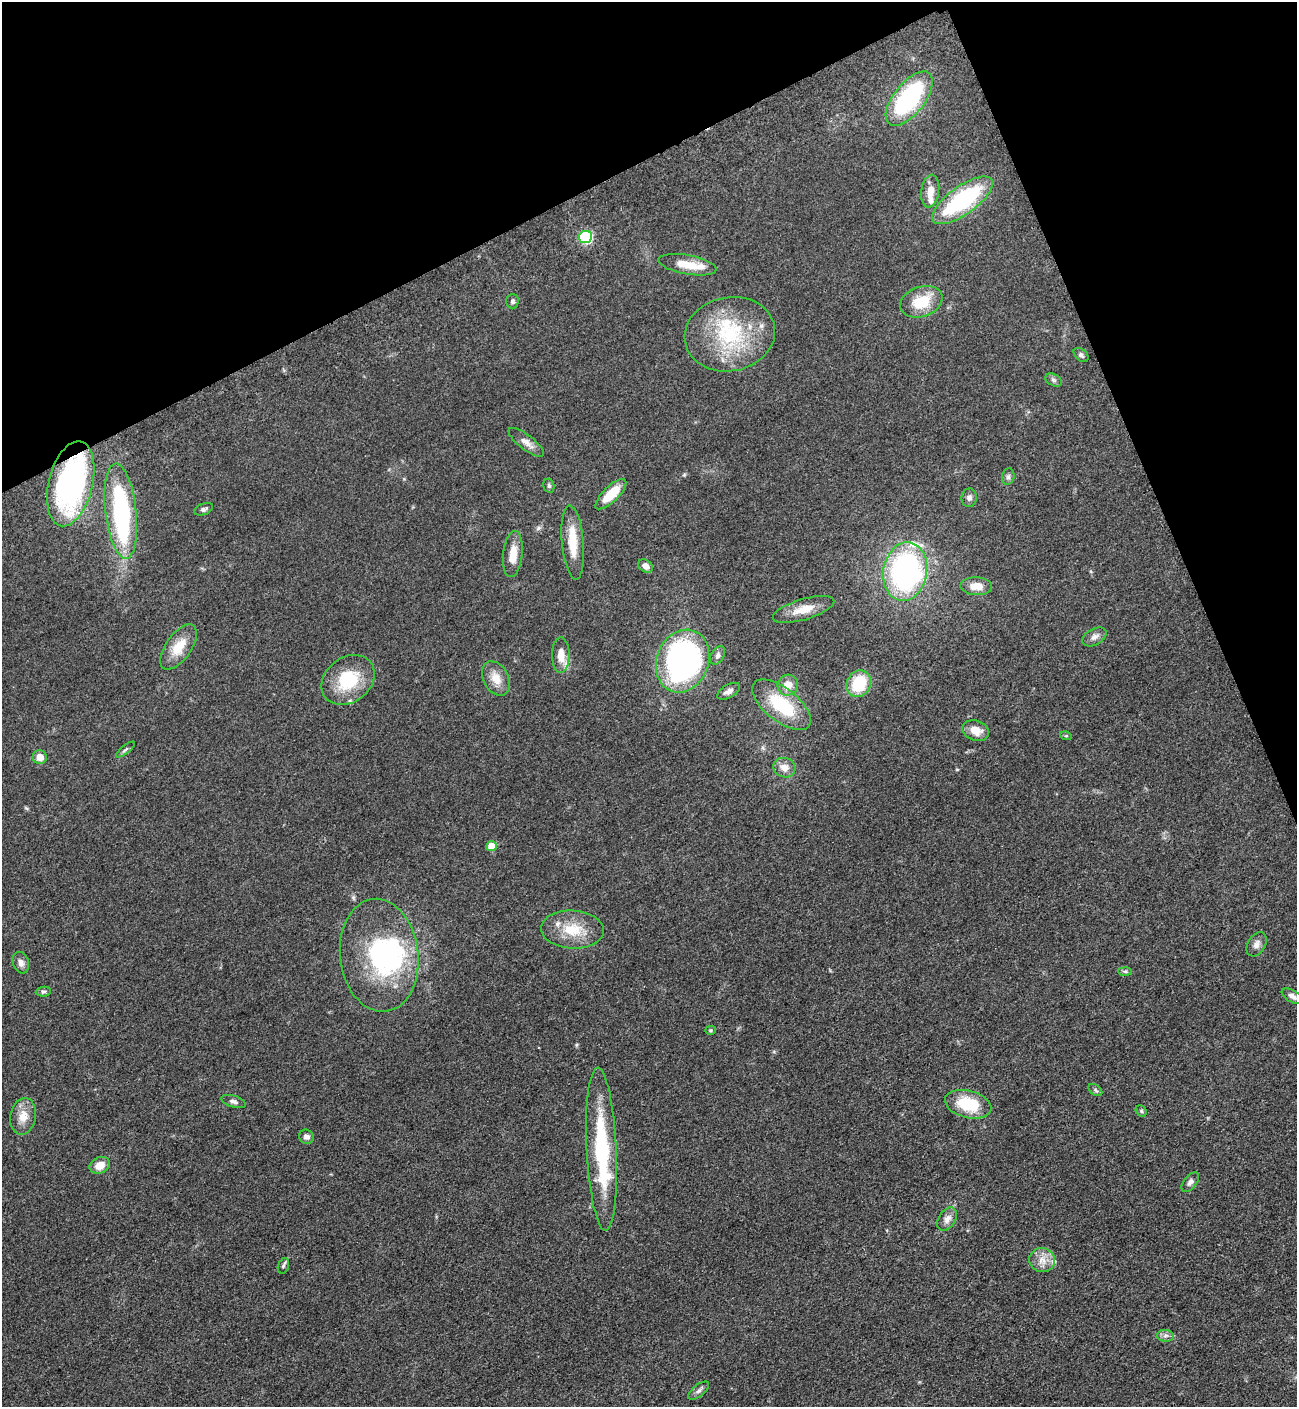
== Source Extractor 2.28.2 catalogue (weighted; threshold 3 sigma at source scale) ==
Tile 3 of 4 x 4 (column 3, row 1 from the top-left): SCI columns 2888-4182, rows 4280-5684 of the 5668 x 5702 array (HDU 1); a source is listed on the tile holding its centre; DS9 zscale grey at full resolution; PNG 1299 x 1409 px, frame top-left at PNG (2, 2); each listed source drawn as its Kron ellipse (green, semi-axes under 4 px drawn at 4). Shown black and unused: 21% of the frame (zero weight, under 3 of 5 exposures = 4% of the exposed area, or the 3 px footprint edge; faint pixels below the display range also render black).
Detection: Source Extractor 2.28.2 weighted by HDU 2 'WHT'; one run over the whole footprint, this tile lists its part. Background 0.0524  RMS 0.006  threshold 0.0272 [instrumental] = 3 sigma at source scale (4.5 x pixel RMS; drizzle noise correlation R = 1.50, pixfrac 1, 0.05/0.05 arcsec/px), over >= 5 px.
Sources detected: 73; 4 inside a brighter object's white glare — neither listed nor drawn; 6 inside a brighter listed object's ellipse — not listed separately; the other 63 listed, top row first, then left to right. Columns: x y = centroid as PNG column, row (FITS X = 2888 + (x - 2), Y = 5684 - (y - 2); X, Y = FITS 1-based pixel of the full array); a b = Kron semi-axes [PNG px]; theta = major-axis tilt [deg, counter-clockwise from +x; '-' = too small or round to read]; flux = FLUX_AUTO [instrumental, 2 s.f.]
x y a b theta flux
909 99 32 15 52 67
930 191 16 9 82 6.9
963 200 36 14 36 64
585 237 6 6 - 53
687 265 29 9 -10 11
512 301 7 6 - 1.5
921 302 22 15 19 18
730 334 45 37 11 53
1081 355 8 5 -41 1.5
1053 380 9 5 -27 1.4
526 442 21 7 -38 4.4
1008 477 8 6 75 1.7
71 484 43 22 76 130
549 486 7 5 -75 1.2
611 494 20 7 44 14
969 498 9 7 82 2.4
204 509 10 5 22 1.5
121 511 48 15 -83 87
573 542 37 11 -85 15
513 554 23 9 84 9
646 566 8 6 -35 3.4
905 571 29 22 80 120
976 586 16 9 -2 7.4
803 609 32 10 16 9.6
1094 637 13 8 30 3.2
179 647 26 12 55 13
561 655 17 9 90 7.4
718 655 10 6 60 2
683 661 32 25 69 160
496 678 18 12 -61 8
348 680 29 22 37 28
859 684 14 12 57 23
788 685 10 10 - 7.3
729 691 13 6 30 3
782 705 35 16 -38 33
976 731 14 10 -19 7.1
1066 736 6 4 -17 0.7
125 749 11 4 38 1.1
40 757 7 7 - 5.3
784 768 11 9 -16 5.1
491 846 5 5 - 11
572 930 31 19 -3 18
1257 944 13 8 59 3.2
379 955 57 39 -83 84
21 963 11 8 -71 2.8
1125 971 7 4 -2 1.2
43 992 7 5 5 1.3
1292 996 12 6 -30 2.8
710 1030 5 4 - 0.77
1095 1090 8 5 -37 1.2
234 1102 13 5 -17 2.1
968 1104 24 13 -14 23
1141 1111 6 5 - 0.96
23 1116 18 12 80 7.9
306 1137 7 7 - 2.6
602 1149 81 15 -87 58
100 1165 10 8 25 6.6
1190 1182 11 6 52 2.1
947 1219 13 8 57 3.7
1042 1260 13 12 - 6.3
283 1266 8 5 71 1.2
1165 1336 8 6 -6 2.1
699 1391 12 6 38 2.2
Overlapping masked pixels (flux is a lower limit): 1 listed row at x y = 71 484